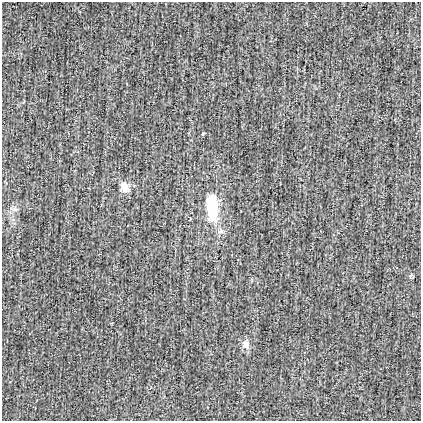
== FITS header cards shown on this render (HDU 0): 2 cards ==
NAXIS1  =                  419
NAXIS2  =                  419

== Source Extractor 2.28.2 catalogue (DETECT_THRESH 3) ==
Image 419 x 419 px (HDU 0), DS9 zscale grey, 1 PNG px = 1 image px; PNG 423 x 423 px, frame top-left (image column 1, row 419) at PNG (2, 2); no overlay
Background 1.52e-04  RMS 0.035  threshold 0.105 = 3 sigma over >= 5 px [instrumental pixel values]
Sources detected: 5; all 5 listed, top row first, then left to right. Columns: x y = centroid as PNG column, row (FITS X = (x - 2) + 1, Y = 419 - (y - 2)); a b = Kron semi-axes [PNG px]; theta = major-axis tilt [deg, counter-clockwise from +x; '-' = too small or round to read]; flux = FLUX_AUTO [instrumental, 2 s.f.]
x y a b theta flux
203 134 5 3 - 2.4
124 187 6 5 - 54
212 208 31 12 -85 100
14 209 9 6 20 8.5
246 344 12 9 -69 15